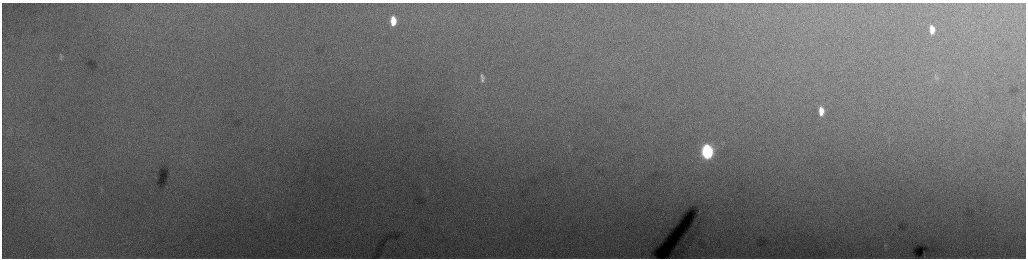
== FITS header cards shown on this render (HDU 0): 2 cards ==
NAXIS1  =                 2048 /fastest changing axis
NAXIS2  =                  512 /next to fastest changing axis

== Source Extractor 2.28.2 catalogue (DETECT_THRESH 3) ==
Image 2048 x 512 px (HDU 0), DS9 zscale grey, zoomed out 1/2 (1 PNG px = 2 x 2 image px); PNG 1028 x 260 px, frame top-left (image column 1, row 511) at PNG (2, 3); no overlay
Background 232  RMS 4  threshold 12.1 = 3 sigma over >= 5 px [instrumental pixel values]
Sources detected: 10; all 10 listed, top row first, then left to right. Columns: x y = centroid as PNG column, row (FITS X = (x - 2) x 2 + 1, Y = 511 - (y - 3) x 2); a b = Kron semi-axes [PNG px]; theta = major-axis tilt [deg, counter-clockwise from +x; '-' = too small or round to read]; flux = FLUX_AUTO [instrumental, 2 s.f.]
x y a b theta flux
393 19 7 4 79 8700
393 22 9 4 67 11000
932 30 8 4 -85 7700
61 58 9 4 -73 1700
482 76 8 5 -60 2200
936 77 11 4 -71 1800
482 80 6 6 - 2100
821 111 8 5 -84 9900
1024 117 6 2 -90 1300
707 151 9 6 -84 190000